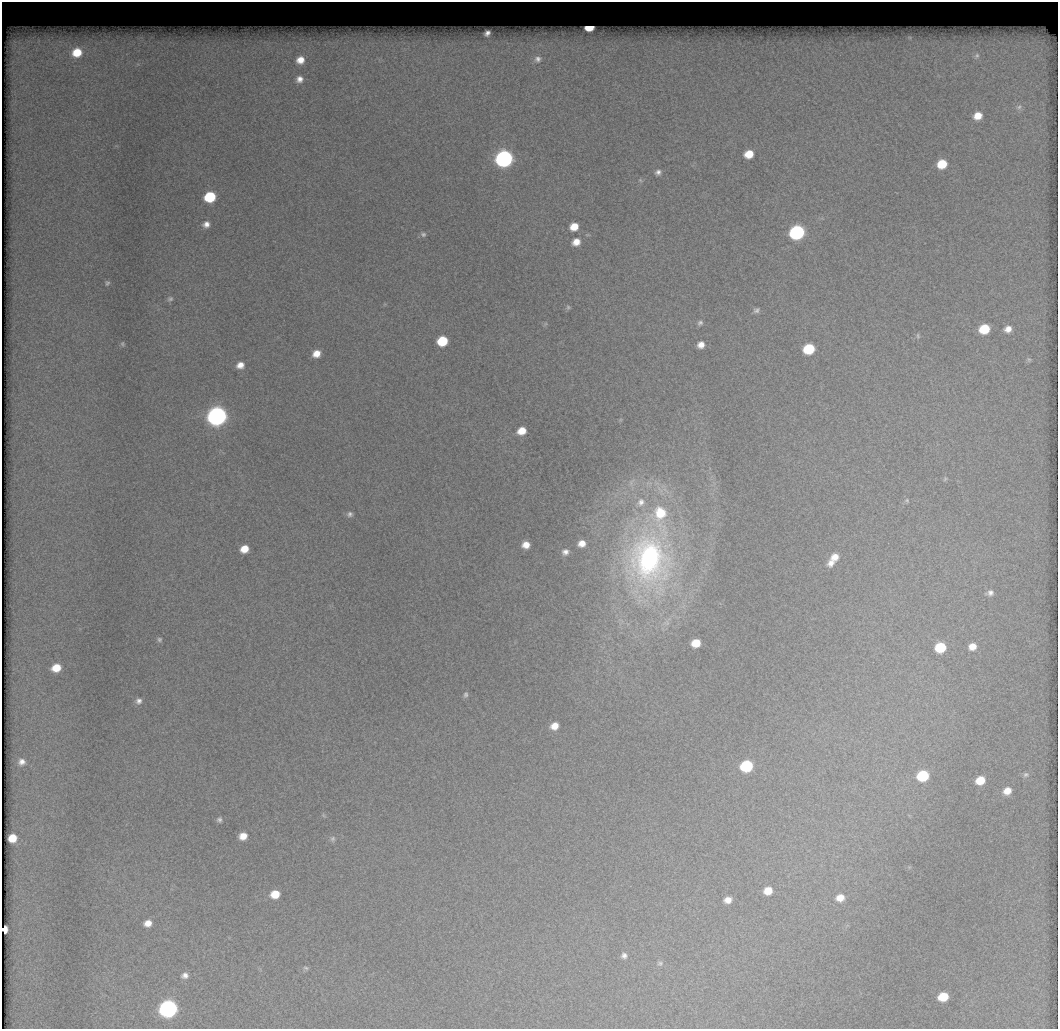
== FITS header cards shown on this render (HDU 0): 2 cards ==
NAXIS1  =                 1056 /fastest changing axis
NAXIS2  =                 1027 /next to fastest changing axis

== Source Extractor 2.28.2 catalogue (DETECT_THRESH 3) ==
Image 1056 x 1027 px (HDU 0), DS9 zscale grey, 1 PNG px = 1 image px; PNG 1060 x 1031 px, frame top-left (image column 1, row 1027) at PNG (2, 2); no overlay
Background 687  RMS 6.9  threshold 20.7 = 3 sigma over >= 5 px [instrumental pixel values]
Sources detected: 96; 18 with non-positive FLUX_AUTO (blend fragments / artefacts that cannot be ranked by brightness) are not listed; the other 78 listed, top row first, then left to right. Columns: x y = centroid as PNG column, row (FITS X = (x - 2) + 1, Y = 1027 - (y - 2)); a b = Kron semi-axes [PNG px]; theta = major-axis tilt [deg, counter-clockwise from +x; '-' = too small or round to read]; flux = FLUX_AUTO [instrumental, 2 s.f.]
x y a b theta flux
77 52 6 5 - 6300
301 60 4 4 - 1300
300 79 3 3 - 620
1019 107 10 8 42 2100
978 116 9 8 - 7700
749 154 8 7 - 9200
504 159 9 8 - 260000
942 164 8 7 - 14000
658 172 8 7 - 2000
640 180 7 5 -20 880
210 197 8 7 - 29000
206 224 7 7 - 2900
574 227 8 7 - 7800
797 232 9 8 - 120000
423 234 7 6 - 1300
576 242 9 8 - 5300
107 283 6 5 - 910
170 299 8 7 - 1300
568 307 7 6 - 1000
756 310 7 5 23 1400
700 323 7 6 - 1200
545 324 7 4 45 730
984 329 8 7 - 19000
1008 329 9 8 - 4200
918 336 8 4 -77 860
442 341 8 7 - 20000
123 344 6 5 - 730
701 345 6 6 - 3900
809 349 8 7 - 27000
316 353 7 6 - 5400
1029 360 7 6 - 980
240 365 8 7 - 4200
217 416 9 8 - 400000
522 431 8 6 24 7300
945 479 6 5 - 820
907 500 8 6 -39 1100
641 502 13 11 49 4500
660 513 22 18 45 24000
350 514 8 6 22 1600
582 543 6 6 - 4500
526 545 7 7 - 5300
244 549 8 7 - 7700
565 552 7 6 - 2300
835 557 10 9 - 5400
649 559 63 51 -85 150000
831 563 10 8 59 3600
990 593 9 6 10 2100
159 639 6 6 - 1100
696 643 8 7 - 9300
972 646 8 7 - 4800
940 647 8 7 - 21000
56 668 8 6 19 9100
466 695 8 6 77 1200
138 701 8 7 - 2200
554 726 8 7 - 5700
22 762 7 7 - 2700
746 766 8 7 - 41000
1026 775 8 7 - 1500
923 776 8 7 - 31000
980 780 8 7 - 10000
1007 791 9 8 - 5800
323 815 6 4 -71 570
219 820 6 5 - 1300
243 836 7 6 - 5500
12 838 7 6 - 9400
333 839 8 6 75 1200
768 891 8 7 - 7600
275 894 8 7 - 9100
840 898 8 7 - 5300
728 900 8 6 12 4200
148 923 8 7 - 4700
5 929 5 4 - 5800
624 955 8 7 - 1900
660 963 8 7 - 1400
306 968 8 5 -11 990
185 975 9 8 - 2500
943 997 8 7 - 14000
168 1009 9 8 - 270000
At the frame edge (FLAGS 8, measured only in part): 1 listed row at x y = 5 929
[18 non-positive-flux detections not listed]